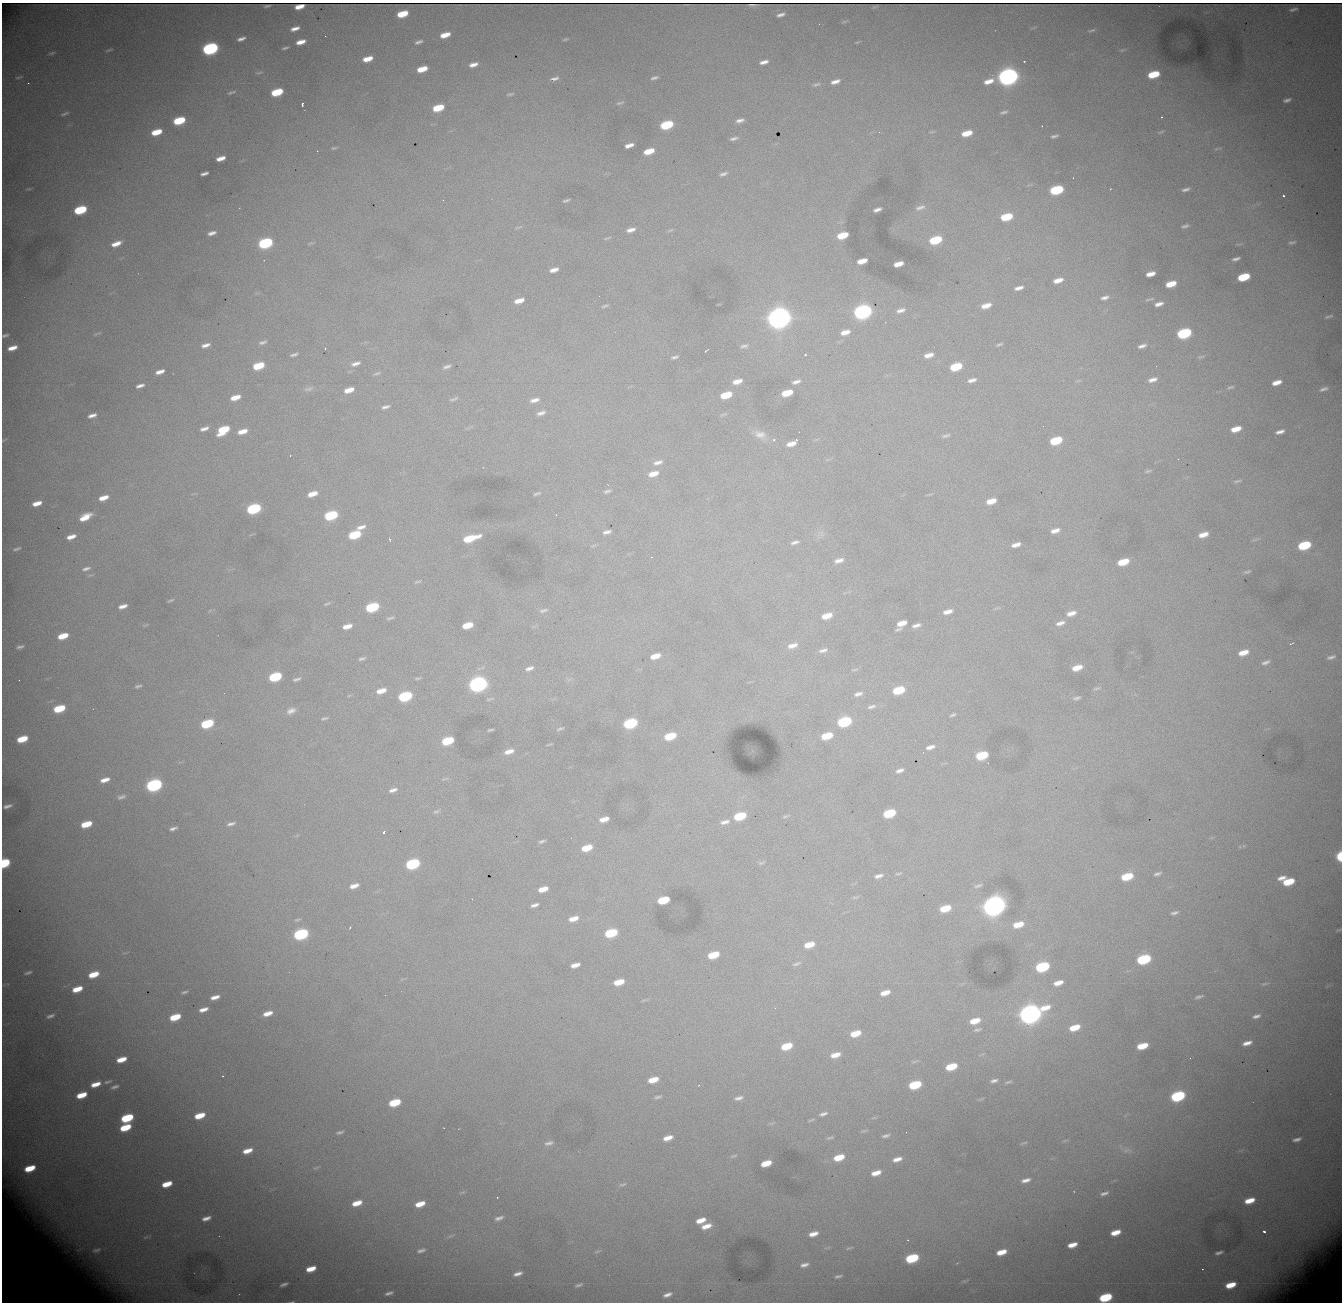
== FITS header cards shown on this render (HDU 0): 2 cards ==
NAXIS1  = 1340
NAXIS2  = 1300

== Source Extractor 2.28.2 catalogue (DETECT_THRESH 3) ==
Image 1340 x 1300 px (HDU 0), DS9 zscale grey, 1 PNG px = 1 image px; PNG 1344 x 1304 px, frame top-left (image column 1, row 1300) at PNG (2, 3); no overlay
Background 4980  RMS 45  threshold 135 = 3 sigma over >= 5 px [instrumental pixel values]
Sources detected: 410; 1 with non-positive FLUX_AUTO (blend fragments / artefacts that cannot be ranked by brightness) is not listed; the other 409 listed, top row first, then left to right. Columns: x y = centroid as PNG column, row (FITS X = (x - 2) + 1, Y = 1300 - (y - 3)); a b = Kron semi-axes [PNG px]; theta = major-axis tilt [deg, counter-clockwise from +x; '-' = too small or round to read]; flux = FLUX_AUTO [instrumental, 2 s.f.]
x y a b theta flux
267 6 6 2 10 5.0e+03
299 7 8 4 11 1.9e+03
1293 9 7 3 15 7.4e+03
402 14 9 5 17 8.6e+04
780 15 8 3 14 1.2e+04
844 22 8 3 19 3.7e+03
295 29 8 4 17 1.8e+04
1092 30 9 3 16 5.1e+03
445 35 9 4 16 4.4e+04
241 39 8 3 20 1.3e+04
565 39 7 3 24 4.4e+03
301 42 8 4 17 2.9e+04
419 42 8 4 19 9.8e+03
857 42 6 3 18 2.8e+03
285 48 6 2 16 5.3e+03
210 49 10 6 17 8.1e+05
109 50 9 3 18 5.4e+03
1122 50 7 4 18 3.9e+03
52 53 9 3 20 5.5e+03
367 59 9 4 15 4.4e+04
1024 61 3 2 - 2.5e+03
764 62 9 4 13 1.8e+04
473 65 10 5 16 2.3e+04
422 69 9 5 16 6.1e+04
259 73 8 3 12 4.5e+03
1153 74 9 5 15 1.1e+05
1008 76 10 7 17 2.6e+06
18 77 10 3 15 4.9e+03
555 78 12 5 9 1.3e+04
654 78 9 4 17 9.2e+03
989 81 12 6 19 3.5e+04
835 82 10 5 17 2.0e+04
28 83 3 2 - 3.8e+03
816 84 11 5 16 8.9e+03
231 92 11 3 18 6.8e+03
277 92 9 5 17 1.4e+05
510 94 10 4 10 6.1e+03
1287 100 11 5 15 1.3e+04
620 103 11 4 13 6.5e+03
302 104 4 2 - 6.0e+03
438 108 9 5 16 1.0e+05
1004 112 10 4 12 8.5e+03
65 113 10 4 21 7.6e+03
1161 117 3 2 - 4.9e+03
740 120 8 4 15 1.4e+04
179 121 9 5 16 1.6e+05
667 125 9 5 16 2.1e+05
1042 126 2 2 - 1.6e+03
156 132 9 5 17 7.5e+04
932 132 9 3 10 3.9e+03
1161 132 8 3 25 4.6e+03
967 133 9 5 16 5.7e+04
1054 136 9 4 15 8.1e+03
734 138 9 4 12 9.5e+03
629 145 8 4 17 2.0e+04
334 148 7 4 11 5.3e+03
1218 149 13 4 10 7.3e+03
649 151 9 5 17 6.0e+04
221 158 8 4 16 2.8e+04
204 173 7 3 15 1.2e+04
723 174 8 4 20 9.5e+03
1073 178 2 2 - 2.4e+03
29 189 7 3 0 3.9e+03
1110 189 4 2 - 2.0e+03
1186 189 9 4 14 1.1e+04
1056 190 10 5 16 2.6e+05
1283 196 3 3 - 8.4e+03
566 200 6 3 19 6.1e+03
920 207 14 6 17 1.6e+04
80 210 9 5 17 2.2e+05
877 210 8 4 19 1.3e+04
1006 217 10 5 14 1.1e+05
1185 226 9 4 17 8.7e+03
518 227 11 3 15 4.9e+03
631 230 9 4 13 1.8e+04
670 230 8 4 22 4.3e+03
212 233 9 4 14 1.5e+04
842 235 9 5 16 8.5e+04
607 238 11 3 18 4.4e+03
935 240 9 5 17 1.6e+05
1292 242 10 5 14 8.2e+03
265 243 10 6 17 4.4e+05
310 243 8 4 22 4.6e+03
116 244 11 5 20 3.2e+04
1236 259 7 3 15 9.9e+03
862 261 9 4 16 4.1e+04
898 264 8 4 15 3.3e+04
554 270 8 4 16 2.0e+04
1150 274 8 4 15 2.8e+04
1244 277 9 5 16 1.5e+05
1058 280 10 5 15 3.0e+04
1171 284 9 5 15 5.9e+04
1019 288 8 4 13 1.6e+04
1105 298 10 5 13 1.3e+04
1149 299 12 3 14 5.9e+03
519 301 10 5 17 3.3e+04
1159 304 8 4 16 1.7e+04
605 306 10 3 16 5.9e+03
986 306 9 5 17 3.2e+04
901 310 10 5 16 1.4e+04
863 312 10 6 17 1.3e+06
779 316 12 10 65 5.1e+06
1329 316 8 3 17 5.3e+03
845 332 9 4 17 2.7e+04
1184 333 10 6 16 3.6e+05
97 334 12 4 21 6.1e+03
5 335 6 3 16 6.0e+03
262 342 11 5 15 9.6e+03
999 344 7 3 18 5.8e+03
206 345 10 5 15 1.8e+04
744 346 11 5 12 9.7e+03
1142 346 8 4 16 1.3e+04
12 348 8 4 16 2.9e+04
325 348 3 3 - 2.8e+03
706 351 4 2 - 3.6e+03
294 355 7 3 16 8.1e+03
805 355 3 2 - 6.1e+03
929 355 9 5 15 2.5e+04
675 357 7 3 16 7.0e+03
1200 357 9 4 14 5.5e+03
355 364 12 5 18 1.6e+04
258 366 9 5 17 1.1e+05
447 367 10 4 17 1.0e+04
956 367 9 5 17 1.3e+05
160 372 8 4 17 2.2e+04
377 373 10 5 13 7.2e+03
972 380 10 5 14 1.6e+04
1152 380 9 4 18 1.8e+04
737 381 9 5 15 3.1e+04
796 382 10 5 19 1.4e+04
1277 382 9 4 16 3.0e+04
140 386 8 4 17 1.4e+04
1230 387 9 4 16 6.3e+03
308 389 13 6 8 1.2e+04
1323 389 10 4 18 1.0e+04
349 390 9 4 17 3.7e+04
787 393 9 5 16 7.8e+04
726 395 9 5 17 9.0e+04
235 397 9 4 17 4.3e+04
454 399 14 5 19 9.8e+03
534 400 10 5 14 1.7e+04
385 407 10 4 17 1.1e+04
541 413 11 5 18 1.4e+04
92 415 9 4 16 1.8e+04
204 429 9 4 17 1.5e+04
1236 429 9 5 15 4.6e+04
223 430 10 6 31 1.3e+05
242 431 10 5 17 3.4e+04
1280 432 8 4 15 1.5e+04
760 435 18 11 -18 3.3e+04
946 436 11 4 16 8.1e+03
4 440 8 2 29 3.4e+03
774 440 4 3 - 6.2e+03
796 440 3 2 - 5.7e+03
1056 440 9 5 16 1.4e+05
791 444 9 4 17 2.8e+04
290 456 3 2 - 3.1e+03
1178 459 2 2 - 1.2e+03
658 462 13 6 15 1.7e+04
483 467 2 2 - 1.6e+03
1148 471 8 4 18 5.3e+03
653 474 10 5 15 3.6e+04
1237 481 9 4 13 6.4e+03
607 491 9 4 15 8.2e+03
312 494 10 5 17 3.9e+04
537 494 9 3 20 5.8e+03
929 494 8 2 21 3.5e+03
103 498 9 4 18 3.5e+04
991 501 9 5 16 4.4e+04
37 503 9 4 16 3.3e+04
254 509 10 5 17 3.8e+05
331 515 10 5 16 2.6e+05
556 515 3 3 - 4.2e+03
85 517 11 5 29 5.0e+04
361 527 11 5 19 1.8e+04
1055 531 9 4 17 2.1e+04
607 532 9 4 15 1.3e+04
355 535 9 5 17 1.6e+05
1203 535 9 5 17 3.3e+04
71 537 8 4 18 2.7e+04
470 538 14 5 16 1.1e+05
389 539 3 2 - 3.8e+03
1255 540 9 3 13 5.2e+03
795 542 11 4 16 1.1e+04
593 545 9 3 21 4.1e+03
1016 545 8 4 16 2.1e+04
1304 545 10 5 16 2.0e+05
17 549 9 3 19 7.1e+03
651 557 2 2 - 1.7e+03
839 560 12 6 16 1.9e+04
1123 562 9 5 17 8.0e+04
86 569 11 4 14 1.2e+04
1247 572 9 4 18 6.1e+03
417 582 11 4 22 5.6e+03
171 600 8 3 24 5.0e+03
327 604 9 4 23 5.1e+03
123 606 8 4 16 1.9e+04
372 607 9 5 17 2.6e+05
544 610 12 5 16 9.4e+03
948 612 9 4 14 2.2e+04
1071 613 11 6 16 2.5e+04
827 616 10 5 17 4.9e+04
390 618 10 3 14 6.1e+03
902 623 9 5 19 3.8e+04
1060 623 11 5 15 1.7e+04
146 625 9 3 11 3.6e+03
467 625 9 5 16 6.8e+04
916 625 11 5 15 1.4e+04
347 626 9 4 17 2.9e+04
898 629 8 4 18 6.6e+03
63 636 9 5 18 6.6e+04
1291 644 5 2 - 3.0e+03
792 645 13 6 16 2.7e+04
20 647 9 4 13 8.7e+03
823 650 12 5 15 1.3e+04
1243 652 10 5 17 4.2e+04
655 656 9 4 16 4.0e+04
1331 657 11 4 17 1.0e+04
362 658 8 4 17 7.5e+03
1266 662 10 5 20 1.1e+04
529 668 11 5 20 1.4e+04
1077 668 9 5 17 4.2e+04
854 669 11 3 4 5.0e+03
275 677 9 5 18 2.3e+05
418 678 8 3 4 4.6e+03
297 679 9 4 15 8.9e+03
19 680 2 2 - 1.6e+03
478 684 10 6 16 1.4e+06
138 686 7 3 15 7.2e+03
1097 688 11 3 15 5.6e+03
898 690 9 5 17 1.3e+05
381 691 10 5 17 3.5e+04
858 694 12 6 14 1.5e+04
405 696 10 6 17 3.0e+05
1077 698 10 4 6 7.4e+03
871 706 13 6 15 1.4e+04
59 709 9 5 17 1.3e+05
291 711 12 7 23 1.9e+04
953 715 5 3 - 5.4e+03
324 718 7 3 19 5.6e+03
844 722 10 6 16 3.2e+05
630 723 10 6 17 3.2e+05
207 724 9 5 18 2.2e+05
560 729 8 3 16 5.6e+03
490 730 6 2 10 5.1e+03
670 736 9 5 16 1.1e+05
827 736 10 5 16 9.4e+04
22 739 9 5 18 8.3e+04
448 741 9 5 16 1.5e+05
549 744 8 2 18 2.9e+03
930 747 10 5 16 1.7e+04
509 751 11 5 16 2.6e+04
982 755 9 5 16 1.6e+05
900 770 8 4 22 1.3e+04
445 779 11 2 14 4.7e+03
105 780 10 5 17 2.7e+04
154 785 10 6 17 8.1e+05
393 790 9 4 17 1.3e+04
121 797 10 5 16 1.1e+04
7 806 8 3 17 1.1e+04
436 812 9 4 17 6.5e+03
889 813 9 5 17 1.7e+05
740 816 9 5 16 1.4e+05
785 816 10 3 18 5.1e+03
604 819 8 4 16 3.0e+04
725 822 13 6 13 1.8e+04
86 824 9 5 17 8.1e+04
231 824 10 5 13 1.1e+04
173 828 9 4 15 1.1e+04
384 832 3 3 - 8.4e+03
542 841 6 3 18 6.5e+03
587 848 10 5 17 7.2e+04
1340 856 6 4 88 1.4e+05
5 863 7 5 33 2.3e+05
761 863 9 4 14 5.6e+03
413 864 10 6 17 3.7e+05
898 873 10 3 4 4.8e+03
1157 874 7 3 17 8.4e+03
878 876 10 5 15 1.4e+04
1127 876 9 5 17 1.2e+05
1281 878 11 5 17 2.0e+04
1288 882 9 5 13 9.9e+04
354 886 9 5 18 2.4e+04
978 886 11 5 18 8.4e+03
543 889 9 5 17 4.0e+04
855 897 10 3 9 5.2e+03
472 899 3 2 - 2.7e+03
663 900 9 5 15 1.4e+05
534 905 7 3 17 1.2e+04
994 905 11 9 28 4.0e+06
945 908 10 5 16 8.3e+04
1174 913 9 4 16 8.8e+03
573 919 11 5 17 3.2e+04
297 920 9 4 14 5.3e+03
1018 924 11 6 16 5.7e+04
350 927 3 2 - 2.6e+03
1339 930 7 3 13 3.3e+03
611 933 9 5 16 1.8e+05
301 934 10 6 17 4.9e+05
809 945 9 5 17 4.9e+04
713 955 9 5 17 9.3e+04
1144 959 10 6 16 3.1e+05
796 964 12 4 20 7.8e+03
575 965 8 4 16 2.4e+04
1042 967 10 6 17 3.0e+05
28 973 11 5 15 9.6e+03
93 974 9 5 18 6.3e+04
619 982 9 5 15 5.9e+04
1058 983 9 4 17 3.2e+04
1264 984 10 3 7 5.2e+03
77 989 9 5 16 5.6e+04
184 992 8 4 11 6.3e+03
885 993 9 4 16 3.4e+04
215 997 9 4 14 2.3e+04
1199 997 9 4 15 8.1e+03
203 1009 9 4 17 2.2e+04
268 1013 9 5 17 3.2e+04
1030 1014 12 8 20 3.1e+06
50 1016 9 4 21 1.0e+04
1256 1016 9 4 17 1.2e+04
175 1017 9 5 18 9.0e+04
975 1021 10 5 16 5.5e+04
1074 1027 10 5 17 6.6e+04
977 1030 10 4 12 7.0e+03
855 1033 9 5 16 6.0e+04
1247 1043 9 4 15 2.2e+04
786 1046 9 5 17 9.8e+04
1142 1046 9 5 16 7.8e+04
835 1055 10 5 16 3.4e+04
121 1059 9 4 18 4.8e+04
914 1061 11 3 11 5.1e+03
951 1067 9 5 17 9.9e+04
223 1076 3 3 - 2.2e+03
653 1080 9 5 16 5.0e+04
994 1081 8 4 10 1.0e+04
108 1082 10 4 17 7.3e+03
1008 1082 9 3 14 5.7e+03
96 1084 10 5 17 3.9e+04
699 1085 2 2 - 1.5e+03
915 1085 9 5 16 1.7e+05
115 1087 8 4 18 9.5e+03
81 1095 9 5 18 6.5e+04
1178 1096 10 6 17 4.0e+05
658 1097 7 3 12 6.6e+03
739 1098 11 5 14 1.3e+04
395 1102 9 5 17 1.2e+05
823 1114 11 5 17 1.2e+04
200 1116 9 5 17 6.9e+04
127 1118 9 5 19 2.0e+05
811 1120 10 3 19 4.6e+03
772 1123 11 3 20 4.9e+03
125 1127 9 5 20 1.0e+05
340 1132 8 3 16 7.5e+03
886 1136 10 4 14 8.7e+03
668 1138 9 4 18 2.9e+04
830 1138 9 4 15 6.0e+03
1297 1139 8 3 14 1.2e+04
1065 1140 8 3 14 4.3e+03
549 1143 10 5 16 1.1e+04
1024 1143 11 3 15 5.2e+03
1127 1150 14 6 -1 1.7e+04
247 1151 10 5 17 3.6e+04
733 1156 10 4 17 5.9e+03
839 1157 10 5 16 6.9e+04
897 1159 10 5 16 2.3e+04
766 1163 9 5 17 6.1e+04
30 1168 9 5 18 7.8e+04
316 1168 10 3 15 4.9e+03
876 1173 9 5 15 3.4e+04
1026 1180 12 5 14 1.9e+04
167 1184 9 5 18 5.8e+04
623 1184 10 4 14 6.6e+03
462 1193 9 3 15 4.0e+03
1104 1193 11 4 16 1.2e+04
497 1197 2 2 - 2.4e+03
1249 1201 10 5 16 5.2e+04
357 1203 9 5 17 4.6e+04
420 1204 9 5 17 4.7e+04
206 1218 12 6 17 2.2e+04
499 1218 10 4 19 1.2e+04
701 1220 9 5 19 3.7e+04
706 1226 10 5 15 3.5e+04
1264 1231 4 3 - 7.8e+03
1115 1232 9 5 18 4.5e+04
813 1234 11 6 16 2.9e+04
451 1236 11 4 25 6.5e+03
908 1240 4 2 - 2.1e+03
1072 1245 9 4 17 3.6e+04
849 1248 10 4 18 6.2e+03
96 1250 11 5 10 8.8e+03
421 1250 11 5 16 1.2e+04
597 1251 8 3 14 4.6e+03
1001 1252 9 5 16 4.7e+04
1219 1253 7 3 17 8.5e+03
912 1258 10 6 16 2.3e+05
804 1265 14 7 15 2.2e+04
311 1269 9 5 16 4.8e+04
1202 1269 2 2 - 1.6e+03
518 1274 9 4 18 1.7e+04
838 1276 10 4 15 8.4e+03
965 1281 9 5 21 5.2e+03
284 1284 7 3 19 9.2e+03
579 1285 9 3 20 7.1e+03
1231 1285 9 5 16 5.9e+04
389 1293 12 5 16 1.4e+04
9 1294 34 26 -57 1.0e+05
667 1295 10 5 19 1.7e+04
1105 1297 9 5 17 2.1e+05
292 1302 6 2 9 3.8e+03
At the frame edge (FLAGS 8, measured only in part): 6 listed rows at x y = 5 335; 1340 856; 5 863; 9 1294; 1105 1297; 292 1302
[1 non-positive-flux detection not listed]